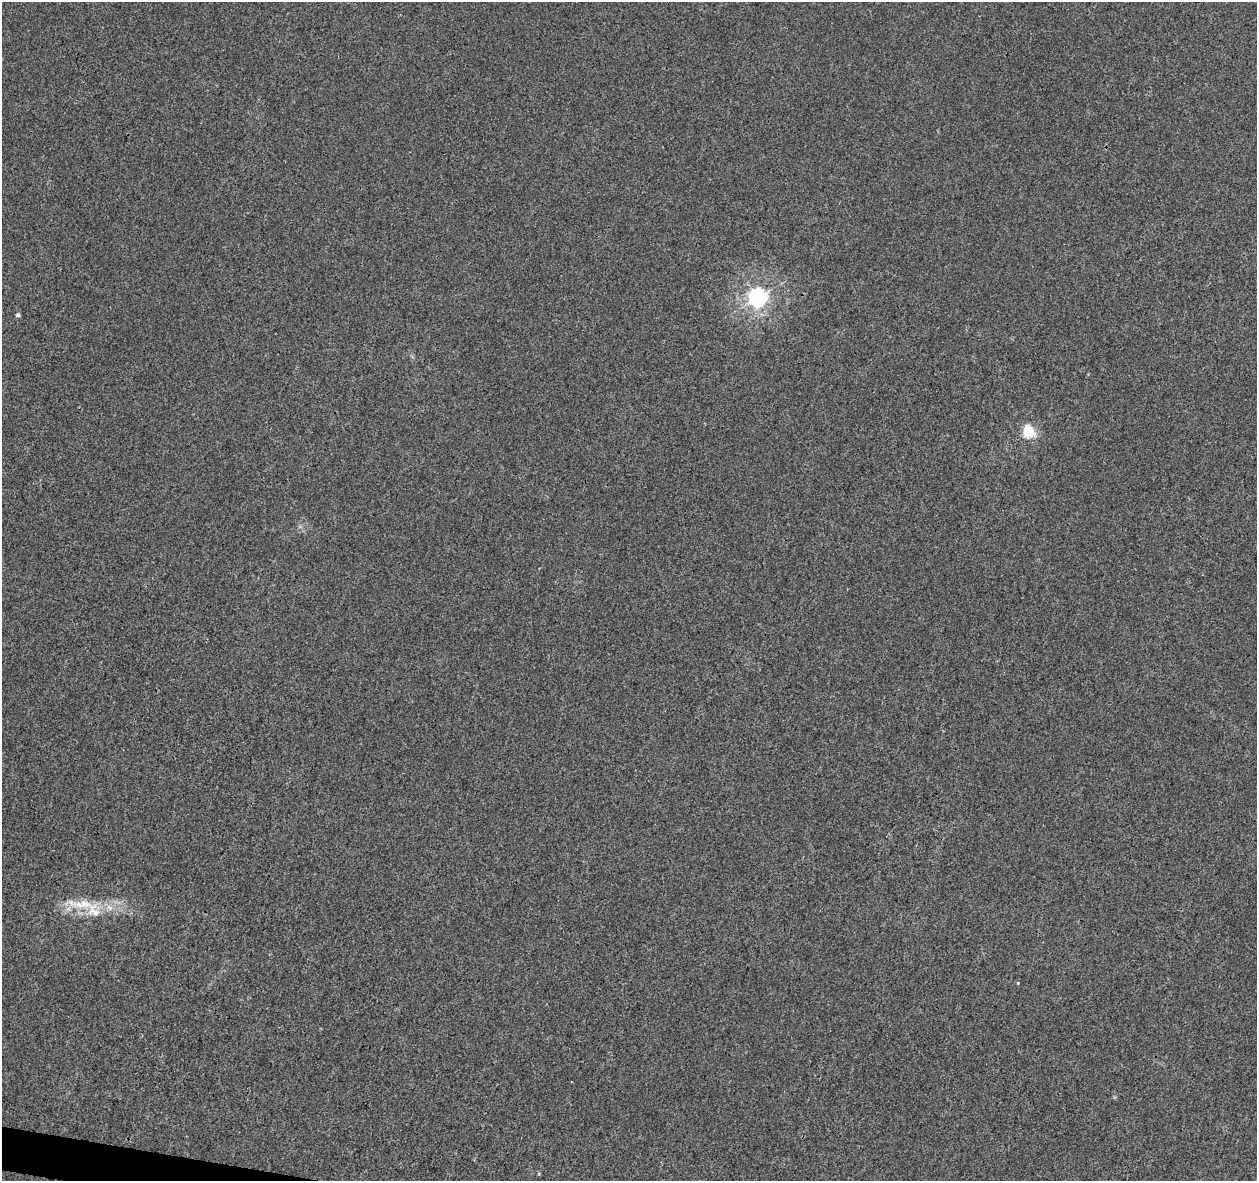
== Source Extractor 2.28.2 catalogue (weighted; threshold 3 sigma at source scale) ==
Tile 7 of 4 x 4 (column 3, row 2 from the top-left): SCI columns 2510-3764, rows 2579-3757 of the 5027 x 5220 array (HDU 1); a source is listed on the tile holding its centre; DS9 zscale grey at full resolution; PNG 1259 x 1183 px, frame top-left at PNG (2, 2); no overlay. Shown black and unused: <1% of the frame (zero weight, under 3 of 4 exposures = <1% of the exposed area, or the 3 px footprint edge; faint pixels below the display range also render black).
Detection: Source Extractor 2.28.2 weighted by HDU 2 'WHT'; one run over the whole footprint, this tile lists its part. Background 0.00164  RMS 0.0031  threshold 0.0139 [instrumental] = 3 sigma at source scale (4.5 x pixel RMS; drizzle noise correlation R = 1.50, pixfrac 1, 0.0396/0.0396 arcsec/px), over >= 5 px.
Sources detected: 6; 1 inside a brighter listed object's ellipse — not listed separately; the other 5 listed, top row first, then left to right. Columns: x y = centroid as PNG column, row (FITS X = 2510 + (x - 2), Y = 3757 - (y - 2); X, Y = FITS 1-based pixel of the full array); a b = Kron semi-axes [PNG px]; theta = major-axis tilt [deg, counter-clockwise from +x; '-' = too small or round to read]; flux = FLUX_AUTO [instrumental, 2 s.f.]
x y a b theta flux
757 297 7 7 - 150
17 315 5 4 - 0.77
1028 431 6 5 - 27
94 912 25 18 -47 7.2
1018 983 4 3 - 0.28